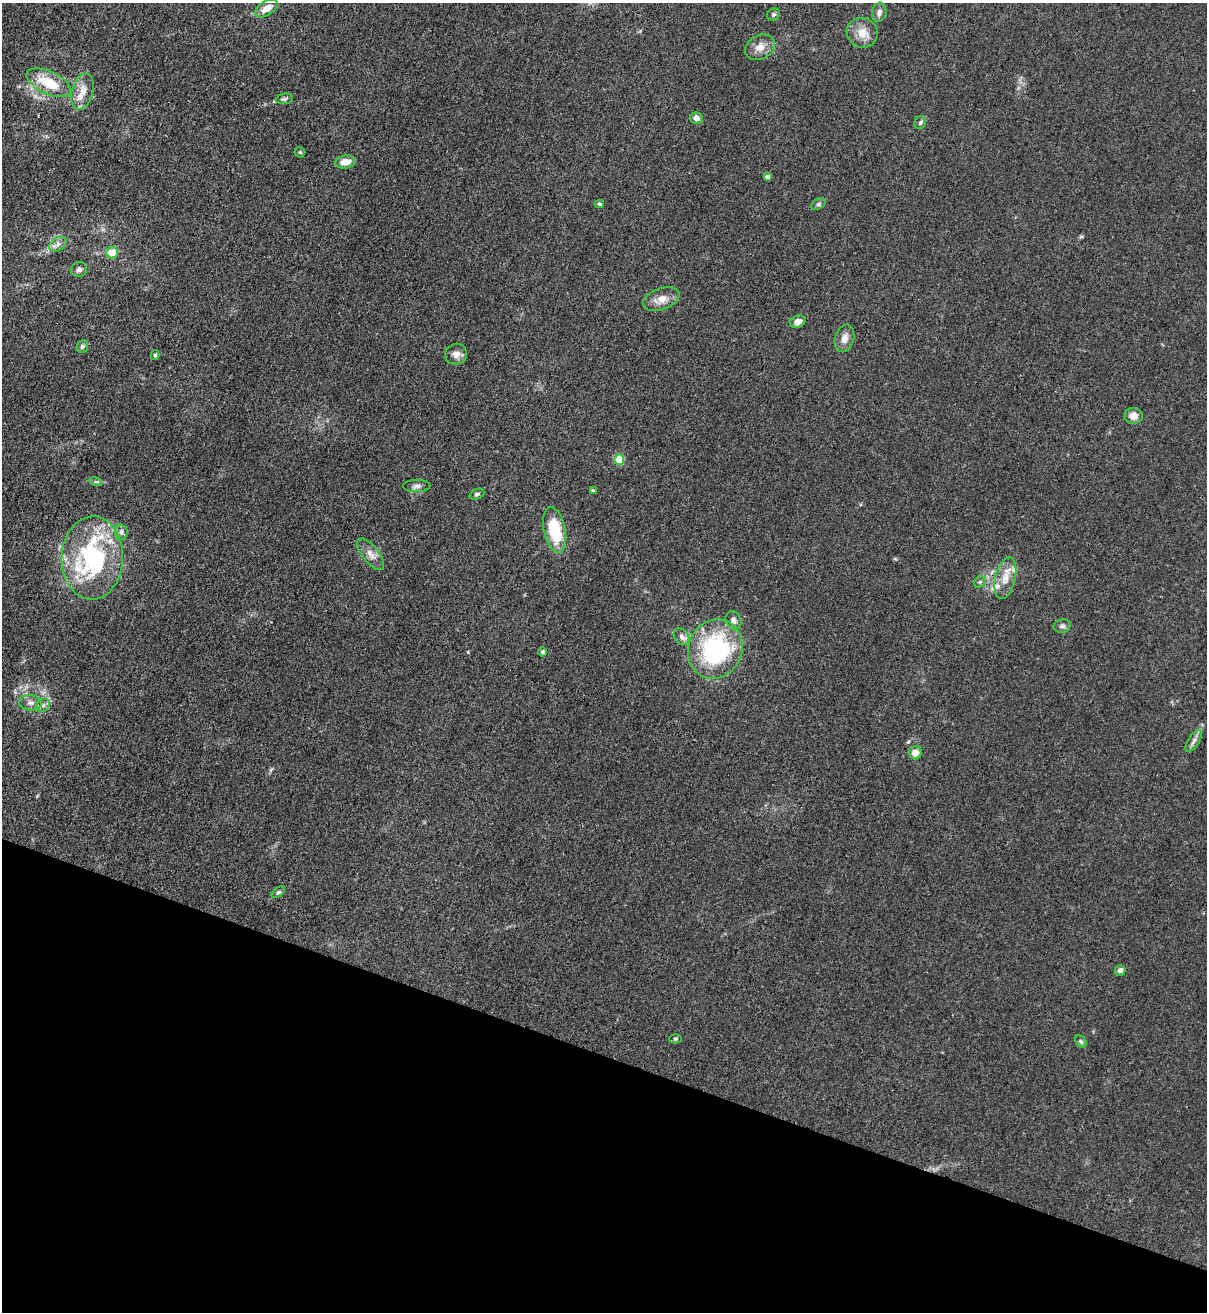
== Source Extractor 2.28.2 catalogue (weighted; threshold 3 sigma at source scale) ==
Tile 15 of 4 x 4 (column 3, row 4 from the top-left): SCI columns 2753-3957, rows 32-1341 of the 5380 x 5306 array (HDU 1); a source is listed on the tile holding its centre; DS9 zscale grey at full resolution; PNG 1209 x 1314 px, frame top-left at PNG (2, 3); each listed source drawn as its Kron ellipse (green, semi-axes under 4 px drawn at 4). Shown black and unused: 20% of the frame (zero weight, under 3 of 4 exposures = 7% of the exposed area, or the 3 px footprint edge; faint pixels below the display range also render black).
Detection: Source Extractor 2.28.2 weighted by HDU 2 'WHT'; one run over the whole footprint, this tile lists its part. Background 0.0233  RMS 0.0028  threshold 0.0126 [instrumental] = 3 sigma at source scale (4.5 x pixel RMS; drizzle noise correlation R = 1.50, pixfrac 1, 0.05/0.05 arcsec/px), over >= 5 px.
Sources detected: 52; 3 inside a brighter listed object's ellipse — not listed separately; the other 49 listed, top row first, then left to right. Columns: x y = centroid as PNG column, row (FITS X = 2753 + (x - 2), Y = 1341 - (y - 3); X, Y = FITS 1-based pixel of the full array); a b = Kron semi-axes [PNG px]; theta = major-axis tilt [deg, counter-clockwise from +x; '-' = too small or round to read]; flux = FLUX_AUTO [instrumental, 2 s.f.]
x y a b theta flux
267 8 12 7 33 2.9
879 12 10 7 81 1.3
774 14 7 6 - 0.57
862 33 15 15 - 3.8
760 47 15 11 31 2.8
49 83 24 11 -25 8.3
83 92 18 10 75 3.6
284 99 8 5 10 0.58
696 118 6 6 - 1.4
920 123 7 5 60 0.55
300 152 6 5 - 0.36
345 162 10 6 8 3.2
768 177 4 4 - 1.5
599 204 4 3 - 0.45
818 204 8 5 28 0.66
58 244 9 6 35 1.2
112 253 6 5 - 5.8
79 269 8 7 - 0.8
661 299 19 11 20 3
798 322 8 6 21 2
845 338 14 9 75 2.2
82 346 6 5 - 0.7
456 354 11 10 - 1.8
155 355 5 4 - 0.45
1133 416 9 8 - 2.4
619 460 5 5 - 12
96 482 6 4 -17 0.41
417 486 13 6 1 1
593 490 4 3 - 0.45
477 494 8 5 23 0.56
555 530 23 10 -78 14
121 532 7 6 - 0.79
371 554 19 8 -52 2.2
92 558 41 31 88 45
1005 578 21 10 76 3.6
980 582 6 5 - 0.5
733 620 9 7 -65 1.3
1062 626 8 6 14 0.87
682 637 9 7 -49 1.2
715 649 30 27 66 35
543 652 4 4 - 0.68
31 703 11 7 -4 1.4
43 705 7 6 - 0.78
1194 741 12 5 56 1.1
915 753 6 6 - 2.4
278 892 8 4 36 0.51
1120 970 5 5 - 1.1
676 1039 6 4 0 0.39
1081 1041 7 5 -48 0.53